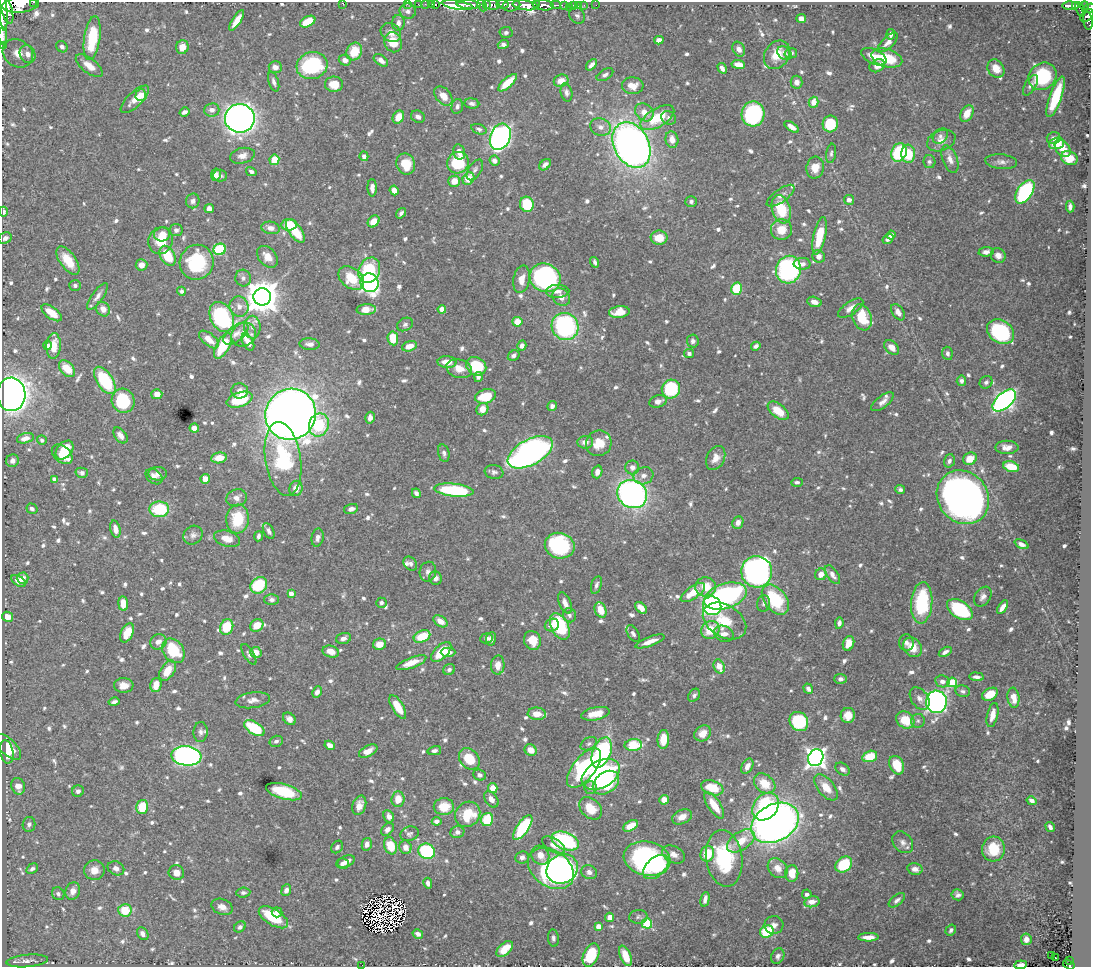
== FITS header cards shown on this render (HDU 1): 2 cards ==
NAXIS1  =                 1089
NAXIS2  =                  965

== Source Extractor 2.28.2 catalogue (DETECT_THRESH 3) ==
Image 1089 x 965 px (HDU 1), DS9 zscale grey, 1 PNG px = 1 image px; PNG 1093 x 969 px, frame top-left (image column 1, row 965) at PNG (2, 2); each listed source drawn as its Kron ellipse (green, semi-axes under 4 px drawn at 4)
Background 0.696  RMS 0.011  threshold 0.0317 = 3 sigma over >= 5 px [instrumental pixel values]
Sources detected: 878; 10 with non-positive FLUX_AUTO (blend fragments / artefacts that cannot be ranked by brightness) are neither listed nor drawn; of the other 868, the 500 brightest by FLUX_AUTO listed and drawn (368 fainter detections omitted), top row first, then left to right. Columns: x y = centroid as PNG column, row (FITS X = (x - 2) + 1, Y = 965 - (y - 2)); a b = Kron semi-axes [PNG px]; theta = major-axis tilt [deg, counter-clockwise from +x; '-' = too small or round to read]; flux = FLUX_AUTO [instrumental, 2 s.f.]
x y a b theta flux
34 2 3 2 - 22
343 3 3 3 - 150
21 4 18 8 5 2000
407 4 2 2 - 7.5
418 4 2 2 - 6.9
425 4 3 2 - 11
431 4 3 2 - 13
436 4 3 3 - 41
502 4 6 3 -7 250
536 4 4 3 - 320
457 5 16 4 -10 1200
469 5 12 3 -3 1200
482 5 6 3 -66 130
486 5 4 3 - 100
492 5 8 5 -13 590
511 5 9 6 13 480
525 5 12 4 -7 2500
543 5 11 5 -9 1200
556 5 5 3 - 89
565 5 4 2 - 86
574 5 4 3 - 36
579 5 3 2 - 6.5
584 5 3 2 - 8
596 5 2 2 - 5.5
1069 5 7 3 2 140
1084 5 4 3 - 120
1075 6 4 3 - 110
569 7 2 2 - 73
1089 8 7 4 21 230
3 9 21 4 -85 3000
7 9 15 5 -73 2800
1080 9 7 3 -67 130
408 11 8 7 - 2.8
1087 15 8 5 40 240
577 16 8 7 - 2.8
801 18 5 4 - 5.3
237 20 12 4 57 9.1
1088 21 9 4 -84 200
308 22 8 5 27 16
398 23 8 6 87 3.2
506 32 6 5 - 2.2
391 33 11 8 -36 5.3
891 34 5 4 - 2.5
3 36 9 2 -88 2.4
92 38 22 8 82 35
659 40 4 4 - 4.1
393 42 10 8 -69 15
888 42 13 5 45 5
503 44 5 4 - 2.6
2 46 2 2 - 7.1
62 47 6 5 - 2.9
182 47 7 6 - 8
739 49 8 6 -61 4.2
354 52 9 7 63 18
18 53 16 13 -34 12
784 53 7 6 - 2.5
791 53 6 5 - 2.5
28 54 9 7 -63 5.9
777 55 15 12 56 13
874 57 13 7 -25 8.9
887 58 16 8 -16 27
345 60 6 5 - 4.7
381 60 8 5 -35 4
738 64 7 4 -8 6.8
312 65 15 13 17 72
592 65 7 4 48 3.3
89 66 16 7 -38 8.5
877 66 8 6 28 5.5
275 67 6 6 - 4.5
722 68 5 4 - 2.9
996 69 10 7 -53 9.2
605 75 9 5 31 2.4
1042 76 15 13 39 42
561 81 7 6 - 6.3
274 82 10 5 -72 2.6
797 82 6 6 - 4.6
507 83 12 5 42 13
334 84 9 7 -1 12
1030 85 11 5 59 2.7
633 86 11 8 -4 8.7
566 92 9 5 -77 2.6
141 95 6 5 - 17
443 96 11 7 -49 8.3
1056 97 21 6 70 28
135 99 18 7 44 7.7
813 102 5 4 - 8.2
472 103 7 5 -5 2.3
457 106 7 5 74 2.3
212 110 7 6 - 4.3
184 112 5 3 - 2.7
644 112 10 8 -42 8.1
967 113 9 6 62 11
753 114 12 11 - 79
398 117 7 5 62 10
418 117 7 6 - 3.1
240 118 15 14 - 440
657 118 19 9 31 27
669 118 7 6 - 2.9
830 124 8 7 - 30
600 127 10 8 -18 4.5
792 127 8 4 -35 5.3
479 129 8 5 -19 2.1
940 136 8 6 47 2.6
500 137 13 10 69 270
1053 138 7 6 - 2.8
672 139 8 6 -76 7.1
941 141 15 10 22 6.4
1057 143 8 5 17 11
631 145 24 17 -62 460
1063 148 10 6 -51 9.2
459 152 8 5 -77 4.5
899 152 10 7 67 54
831 153 10 5 81 2
908 154 9 7 -87 19
242 156 12 7 12 4.4
364 156 4 4 - 2.7
1069 158 8 6 -26 14
950 159 14 7 -69 5.2
274 160 5 5 - 18
494 161 5 5 - 4
929 162 6 6 - 2.2
1001 162 16 7 -6 4
458 163 11 10 - 36
406 164 11 9 -69 16
545 165 7 4 42 3.6
815 168 11 8 77 9.6
475 170 11 6 56 2.8
251 172 5 4 - 2.4
216 175 6 4 80 2.8
220 176 7 6 - 2
468 179 7 5 51 15
454 181 6 5 - 8.8
372 188 8 4 -88 4.3
394 190 5 4 - 5.3
1025 192 13 7 57 83
781 196 16 6 36 3.6
849 200 5 5 - 3.4
193 201 7 6 - 2.7
691 201 6 5 - 2.5
527 204 7 7 - 31
1070 207 6 4 87 2.7
209 208 5 4 - 2.6
781 209 14 9 -72 27
3 212 5 3 - 2.5
401 213 6 3 53 2.1
374 221 7 5 48 8.7
289 225 8 6 7 17
271 228 9 6 -9 3.7
176 230 6 6 - 2.7
781 230 10 10 - 12
295 231 13 6 -54 22
162 234 8 7 - 6.5
891 235 4 4 - 3.9
819 236 19 6 77 23
5 238 7 5 30 2.7
659 238 8 7 - 12
888 239 6 4 33 3.1
161 241 13 12 - 16
220 249 6 5 - 41
986 252 7 4 5 3.6
167 256 11 7 -61 21
819 256 6 6 - 4.3
998 256 8 7 - 4.5
267 257 12 8 -49 6.9
68 260 16 8 -55 15
197 262 18 16 63 48
595 262 5 3 - 2
802 264 8 6 -2 4
142 265 6 5 - 5.6
369 270 13 10 65 38
788 270 14 12 76 130
243 278 8 7 - 3
351 278 14 10 -37 25
545 278 16 14 -27 170
522 279 14 8 79 8.1
369 283 9 8 - 230
75 285 6 5 - 2
736 289 6 5 - 24
181 291 4 4 - 2
557 291 12 6 2 4.4
97 296 16 5 55 3.8
262 297 8 8 - 1600
561 297 9 8 - 5.1
814 302 7 5 -17 4.5
239 306 10 9 - 5
851 308 14 6 34 6.1
103 309 7 6 - 5.4
442 309 4 4 - 8.9
366 310 9 5 2 11
619 312 10 6 7 11
898 312 9 5 -57 4.3
52 313 12 6 -36 13
222 317 16 11 -63 97
862 317 13 9 -70 24
517 322 5 5 - 11
405 324 8 6 25 2.1
565 326 14 13 - 110
252 327 11 8 -89 5.6
1000 332 14 11 -34 63
236 334 15 7 39 6.1
244 334 13 11 35 10
393 338 7 5 -83 18
209 339 12 6 -40 8.1
693 341 6 6 - 2.3
248 342 9 5 -62 6.8
310 344 10 5 -3 3.3
47 345 4 4 - 2.2
54 346 13 7 86 9.2
223 346 14 6 62 29
409 346 7 5 17 7.8
522 346 5 4 - 3.5
756 346 5 4 - 2.4
892 347 8 6 -42 6.4
689 353 5 4 - 2
947 353 6 5 - 2.1
514 355 6 5 - 2.5
447 362 9 6 -1 8.5
476 366 10 9 - 34
67 369 10 6 -47 14
459 369 13 9 -16 9.1
478 377 5 4 - 2.4
105 380 15 8 -57 50
961 381 5 4 - 2.7
986 382 7 6 - 2
671 389 9 9 - 51
240 391 8 7 - 4.9
11 394 16 14 -87 530
157 394 5 5 - 6.5
485 396 11 7 15 21
239 400 13 7 18 34
1004 400 14 7 41 290
123 401 12 11 - 44
658 401 9 6 17 3.6
882 402 13 6 38 4.2
552 406 5 4 - 3.1
482 409 6 5 - 7.9
778 411 12 7 -38 14
291 414 26 25 - 960
370 418 6 5 - 3.5
319 425 12 10 67 33
194 428 5 4 - 5.3
120 435 9 5 -54 4.1
25 438 8 5 16 5.2
42 440 5 4 - 2
585 442 8 6 6 4.4
599 443 13 12 - 14
1007 447 11 6 0 5.4
64 450 11 7 48 18
530 452 25 12 28 270
444 453 9 5 -75 2.4
62 454 12 8 -40 16
219 458 8 5 8 8.9
716 458 13 9 64 7.6
283 459 37 18 -81 66
970 459 7 6 - 11
12 461 6 6 - 3.3
949 461 7 5 71 2.2
632 467 7 7 - 4
1011 467 8 5 -16 18
494 472 9 7 -8 2.5
597 472 6 5 - 4.2
82 473 6 5 - 3.3
158 474 9 7 1 4.3
154 476 9 6 -37 3.7
643 476 10 8 19 4.6
54 479 4 3 - 3.5
205 479 5 4 - 8.4
797 482 6 4 3 2.1
296 488 8 6 74 6.2
900 489 5 4 - 2
454 490 20 6 -6 56
416 493 5 4 - 2.4
632 494 15 13 -33 240
963 497 28 25 -51 510
237 498 10 8 19 5.2
32 509 6 5 - 2.3
159 509 10 8 0 40
351 509 7 5 18 3.1
238 519 14 11 84 27
738 523 6 5 - 4.2
115 529 9 5 -77 5.4
269 531 9 5 -63 2.3
193 535 10 9 - 3.4
259 536 5 3 - 2.1
318 538 9 6 79 3.2
227 539 13 7 -16 8.7
1021 544 7 4 -24 3.3
560 546 15 13 -13 74
410 564 8 6 -48 2.1
428 572 10 8 79 3.1
757 572 16 15 - 280
821 574 6 5 - 6.2
832 575 10 5 -54 4
23 578 6 5 - 5.9
435 578 7 6 - 3.6
19 581 8 5 -33 5.1
259 585 9 7 44 34
596 585 9 5 72 2.4
706 587 10 9 - 15
693 593 14 6 35 15
291 594 4 4 - 4.7
725 596 22 12 17 160
983 597 11 7 55 3.5
272 600 7 5 1 2.4
775 600 17 11 -52 41
381 603 5 5 - 2
565 603 11 5 -68 4.5
764 603 8 6 82 2
922 603 21 10 86 53
123 604 7 4 -85 8.6
712 606 9 9 - 150
1002 607 7 4 57 4.3
641 608 7 4 -41 7.3
601 610 8 5 -67 11
960 610 14 8 -33 58
569 615 7 6 - 2.4
7 617 5 5 - 7.2
440 621 8 5 -35 5.8
725 621 23 16 -32 21
839 623 6 4 80 2.6
257 625 7 6 - 11
552 625 7 6 - 4.7
560 626 14 8 -65 51
227 627 8 6 68 25
710 630 10 8 41 19
127 633 10 6 64 15
633 634 9 5 -60 2.2
724 634 10 7 -23 5.3
422 636 9 5 23 22
343 638 7 5 17 3.5
486 638 6 5 - 3.1
491 639 7 5 83 2.8
532 640 9 8 - 13
650 641 15 4 20 6.4
158 642 8 7 - 4.7
848 643 7 5 70 7.3
906 643 8 7 - 2.9
379 644 6 5 - 7.7
912 647 10 8 -50 11
173 651 13 10 -53 33
331 651 8 5 -15 7.7
256 652 5 5 - 7.2
441 652 12 6 45 21
448 652 7 4 0 4.3
945 652 7 4 31 2.6
249 654 12 5 -58 2.1
411 663 16 5 21 11
498 665 9 6 86 6.9
719 666 7 5 -70 10
449 670 6 5 - 2.2
168 671 11 7 57 12
977 677 7 3 -6 2.8
841 679 6 5 - 2.5
942 681 7 6 - 3.9
952 682 5 5 - 31
124 685 9 7 -2 6.7
156 685 7 5 76 9.2
808 689 5 4 - 2.9
963 691 7 6 - 2
317 692 6 4 62 3.7
990 694 8 6 28 13
694 695 7 5 52 2
920 698 12 8 -55 4.5
1013 698 10 6 -84 7.7
253 700 17 8 8 5.1
114 702 5 3 - 2.4
936 702 11 10 - 250
398 707 13 5 -59 15
537 714 9 6 -5 8.3
595 714 14 6 11 11
848 715 7 7 - 8.6
992 715 12 5 77 6.7
289 719 7 5 -43 3.5
905 720 10 8 -36 16
799 721 10 9 - 54
918 721 7 7 - 2.1
254 728 11 6 -32 36
201 732 10 7 87 3
703 733 9 7 42 8.6
663 739 9 5 84 14
276 741 7 5 16 2.5
589 744 9 6 31 2.2
330 745 5 4 - 5.2
633 745 9 6 2 28
8 747 16 8 -45 13
531 750 6 5 - 8.5
368 751 10 5 27 7.6
434 751 7 4 13 2.2
7 752 12 6 -79 8.3
602 752 16 9 69 85
186 756 15 9 -5 300
870 756 7 5 17 19
816 758 9 7 62 410
469 759 12 9 -47 19
897 765 10 7 -65 16
747 766 8 5 62 5
584 768 23 11 51 90
842 769 8 5 -36 2.6
601 774 20 13 30 130
480 775 6 5 - 2.6
606 783 14 10 37 38
765 784 12 8 -39 15
18 786 8 6 -70 6.3
826 787 15 8 -50 11
493 788 5 4 - 8.5
590 788 6 6 - 2
712 788 11 7 -19 23
78 791 6 5 - 2.5
284 792 18 7 -16 31
398 799 8 6 86 10
491 799 9 6 -53 4.1
664 800 5 5 - 8.1
1032 801 5 3 - 2.8
359 805 10 6 72 5.6
714 805 15 6 -56 15
766 806 15 11 49 82
142 807 7 6 - 19
444 807 10 8 -1 16
591 808 13 9 -43 16
468 814 13 11 48 26
389 816 6 5 - 3.3
682 817 10 7 24 6.9
487 820 6 6 - 23
437 821 5 4 - 3.6
775 823 25 18 30 510
29 824 7 6 - 2.1
631 826 8 5 30 11
523 827 14 6 55 55
1050 827 5 3 - 2.2
388 829 7 5 46 3.1
457 832 7 6 - 3.6
409 834 9 7 18 2.2
565 841 14 8 -23 81
741 841 16 9 34 13
903 842 12 9 -50 4.1
367 844 6 5 - 4.1
554 845 13 6 -31 4.9
390 846 9 6 -68 18
337 847 7 5 51 2
405 847 7 6 - 4.5
993 849 12 11 - 20
427 851 8 7 - 70
674 854 12 8 -26 5.4
707 854 8 7 - 18
540 855 10 8 -53 7.6
522 857 7 6 - 2.5
724 858 28 18 -82 55
647 859 23 17 -12 130
346 862 9 5 23 4.9
342 864 6 5 - 2.9
844 864 9 7 40 36
656 867 15 9 43 22
116 868 8 6 -24 3.9
551 868 25 18 -36 170
778 868 11 8 -45 7.2
32 869 6 4 33 2.1
562 869 16 14 33 91
915 869 7 5 -12 4.1
94 870 10 10 - 7.6
589 872 8 6 -23 3.2
176 873 8 7 - 5
792 873 8 6 88 12
428 883 5 4 - 3.3
286 890 6 4 68 3.5
73 891 9 7 72 5.3
243 893 7 5 6 2
58 894 7 6 - 2.2
807 894 4 4 - 2.6
958 895 6 5 - 2.7
705 899 7 3 76 3.2
897 900 9 5 38 2.6
812 902 7 5 12 6.1
222 907 11 7 -23 5.4
125 910 6 6 - 18
277 912 5 5 - 3.9
273 917 16 8 -32 30
609 917 5 4 - 4.8
638 917 9 7 2 2.1
647 923 5 5 - 54
774 925 9 9 - 4.3
598 926 4 4 - 6.9
240 927 6 5 - 2.4
951 930 6 5 - 2.3
767 932 7 6 - 41
143 934 7 5 -55 3.4
418 934 5 4 - 3.5
868 937 10 4 1 6.7
553 938 8 5 -83 2.2
1026 939 6 5 - 4.3
505 949 10 6 44 14
591 955 12 7 67 36
625 956 11 5 -67 16
778 956 8 6 65 2.8
1051 956 3 2 - 2.2
1055 958 2 2 - 2.1
27 961 21 6 5 4.5
1069 961 3 3 - 6.9
362 965 2 2 - 4.5
1020 965 6 3 7 4.1
1069 965 6 3 -32 26
At the frame edge (FLAGS 8, measured only in part): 13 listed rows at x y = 34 2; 343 3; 21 4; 1089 8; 3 9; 1087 15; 1088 21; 3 36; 2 46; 3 212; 362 965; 1020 965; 1069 965
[368 fainter detections neither listed nor drawn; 10 non-positive-flux detections neither listed nor drawn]